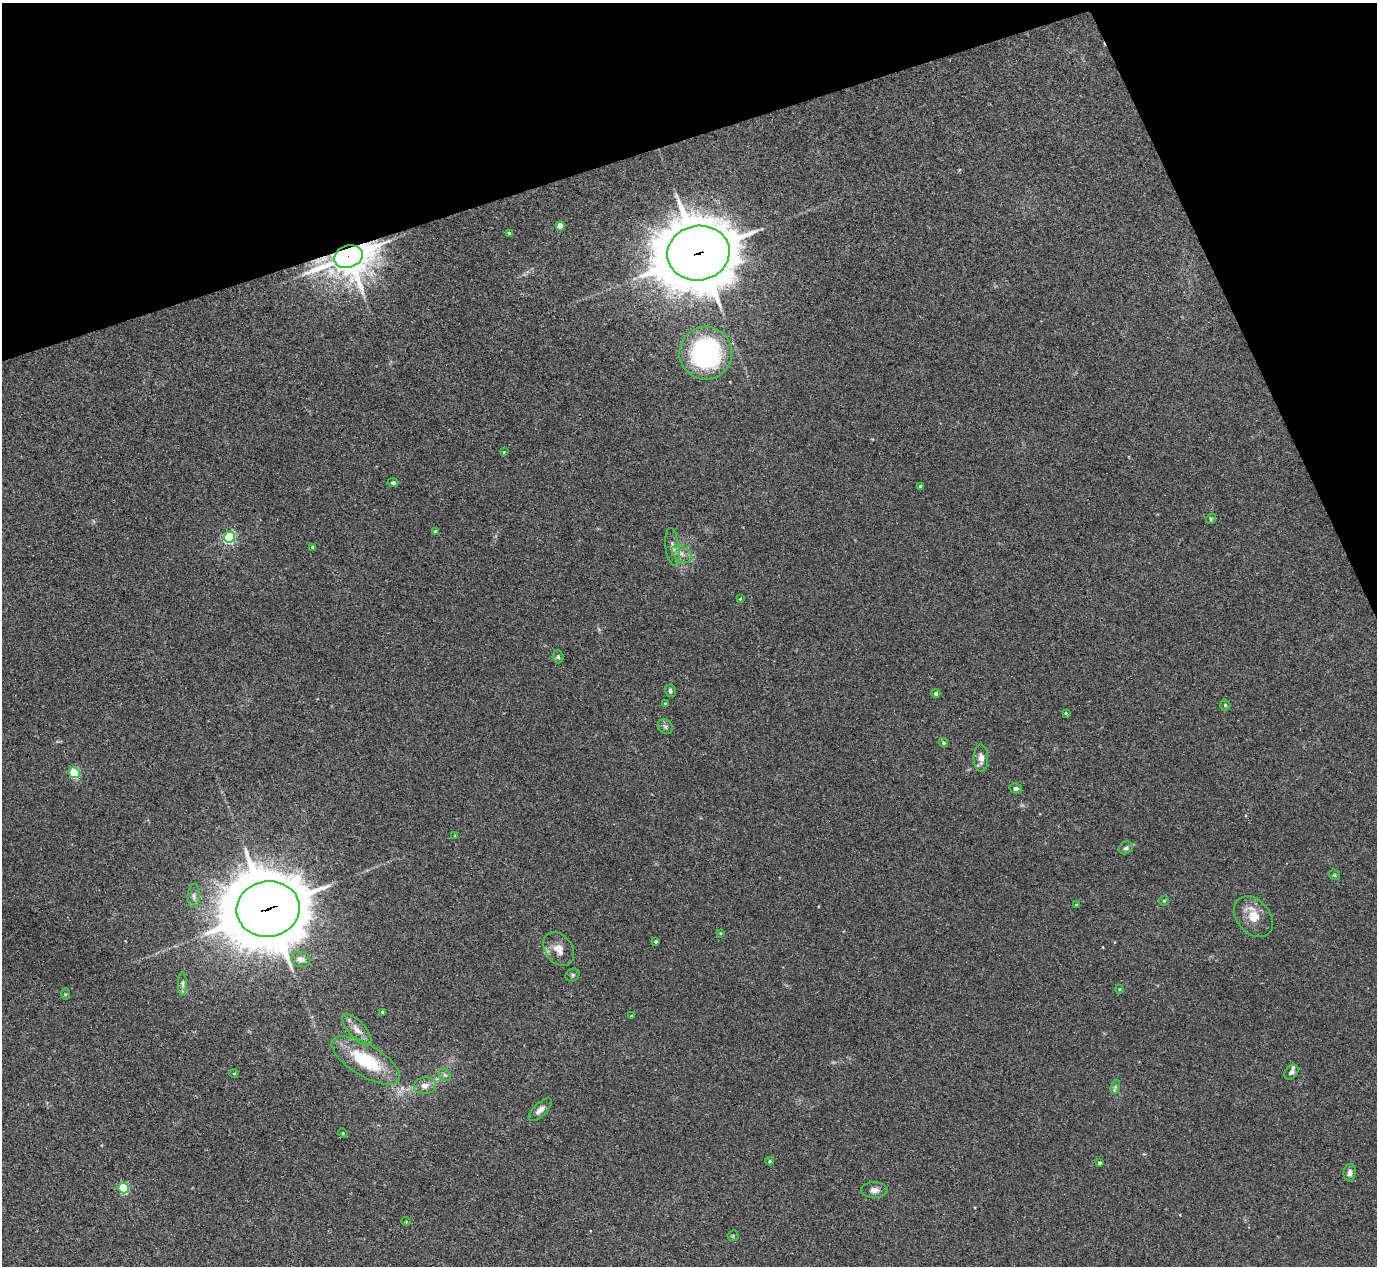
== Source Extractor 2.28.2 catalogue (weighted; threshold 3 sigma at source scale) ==
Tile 3 of 4 x 4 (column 3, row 1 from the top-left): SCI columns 2791-4165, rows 3975-5238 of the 5567 x 5545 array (HDU 1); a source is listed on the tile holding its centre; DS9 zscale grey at full resolution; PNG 1379 x 1268 px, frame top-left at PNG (2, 3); each listed source drawn as its Kron ellipse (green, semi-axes under 4 px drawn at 4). Shown black and unused: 17% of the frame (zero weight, under 2 of 3 exposures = <1% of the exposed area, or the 3 px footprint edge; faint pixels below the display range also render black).
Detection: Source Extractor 2.28.2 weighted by HDU 2 'WHT'; one run over the whole footprint, this tile lists its part. Background 0.0497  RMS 0.0076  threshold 0.0343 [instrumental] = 3 sigma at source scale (4.5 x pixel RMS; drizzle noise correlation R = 1.50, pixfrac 1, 0.05/0.05 arcsec/px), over >= 5 px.
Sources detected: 62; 2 inside a brighter listed object's ellipse — not listed separately; the other 60 listed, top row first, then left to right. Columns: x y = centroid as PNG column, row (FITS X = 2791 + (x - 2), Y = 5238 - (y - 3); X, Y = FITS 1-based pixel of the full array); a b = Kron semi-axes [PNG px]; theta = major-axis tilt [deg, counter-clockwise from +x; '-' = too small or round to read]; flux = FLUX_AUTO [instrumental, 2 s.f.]
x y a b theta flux
560 226 4 4 - 12
509 233 4 4 - 1.4
698 253 31 27 10 4900
348 257 14 11 19 1800
706 353 26 26 - 110
504 452 3 3 - 0.73
393 483 5 4 - 1.5
920 486 4 4 - 1.1
1211 519 5 4 - 0.97
435 531 4 4 - 1.7
230 537 5 5 - 88
312 547 3 3 - 1.1
672 547 19 7 -83 4.3
682 554 11 7 -39 4.3
740 599 3 2 - 0.52
558 657 6 5 - 1.4
670 691 6 5 - 1.7
936 693 4 4 - 2.1
665 704 3 3 - 0.73
1225 705 5 5 - 1.1
1066 713 3 3 - 1.1
665 726 8 6 -52 1.9
943 742 5 4 - 1.3
981 758 14 7 -88 5.3
74 773 6 5 - 53
1016 788 6 5 - 1.7
455 835 4 3 - 0.51
1126 848 7 6 - 2
1334 875 6 5 - 0.89
194 896 12 6 87 3
1164 901 5 5 - 0.9
1076 905 4 3 - 0.76
268 909 32 27 8 6400
1253 917 23 16 -49 14
720 933 3 3 - 0.59
656 941 4 4 - 1.1
559 949 19 13 -52 8.6
301 959 10 7 -12 5.2
572 975 7 6 - 1.6
183 984 12 4 -90 2.4
1119 989 4 3 - 0.47
65 994 5 4 - 0.89
383 1012 3 3 - 1.6
632 1016 3 3 - 0.86
357 1030 20 8 -48 6.6
366 1060 39 16 -31 41
1291 1072 8 6 49 2.4
234 1073 4 3 - 0.62
445 1075 7 5 -46 1.6
425 1086 11 8 8 4.3
1115 1087 7 4 71 1.5
540 1110 15 6 44 4.1
343 1133 5 4 - 0.82
770 1161 4 3 - 1
1099 1163 3 3 - 1.2
1350 1173 9 6 85 3.5
124 1188 5 5 - 57
874 1190 13 8 2 4.3
406 1221 5 3 - 0.59
733 1236 6 5 - 1
Overlapping masked pixels (flux is a lower limit): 3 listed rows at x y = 698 253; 348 257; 268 909